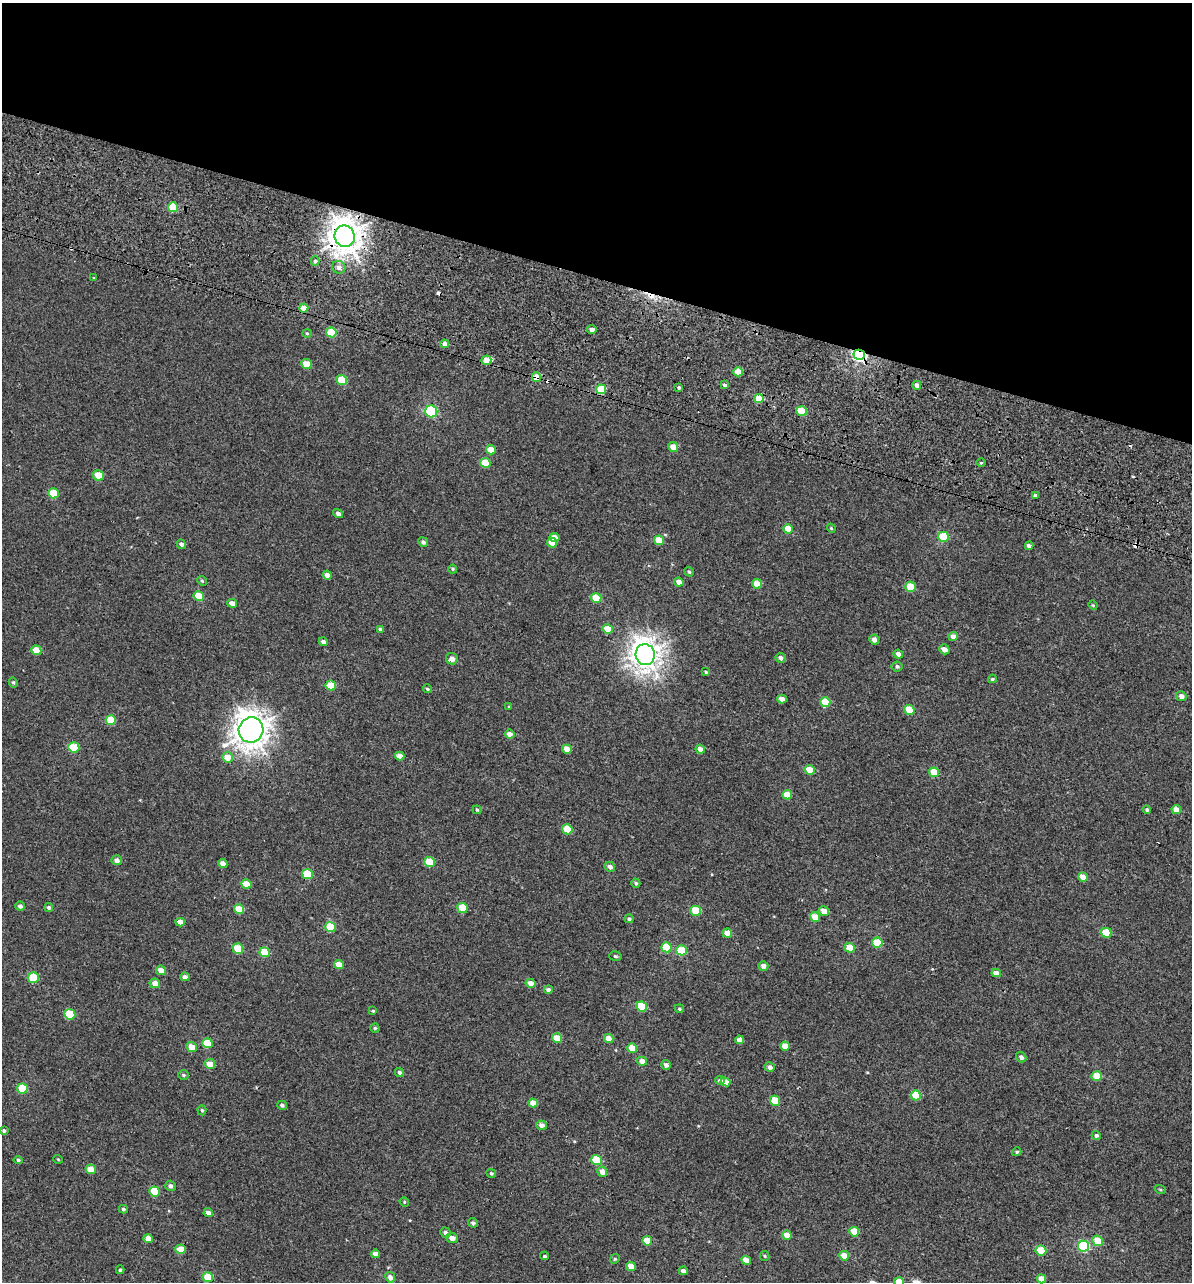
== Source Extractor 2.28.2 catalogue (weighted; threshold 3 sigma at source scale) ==
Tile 2 of 4 x 4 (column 2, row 1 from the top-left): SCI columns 1590-2779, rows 4001-5280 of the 5614 x 5431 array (HDU 1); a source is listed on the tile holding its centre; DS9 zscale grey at full resolution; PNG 1194 x 1284 px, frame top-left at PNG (2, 3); each listed source drawn as its Kron ellipse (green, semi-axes under 4 px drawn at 4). Shown black and unused: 22% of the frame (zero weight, under 2 of 3 exposures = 11% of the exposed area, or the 3 px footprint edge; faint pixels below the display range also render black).
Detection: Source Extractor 2.28.2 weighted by HDU 2 'WHT'; one run over the whole footprint, this tile lists its part. Background -4.53e-05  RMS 0.0051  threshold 0.0228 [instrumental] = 3 sigma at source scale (4.5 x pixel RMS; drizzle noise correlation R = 1.50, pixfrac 1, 0.0396/0.0396 arcsec/px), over >= 5 px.
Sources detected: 199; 6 cosmic-ray / hot-pixel residue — neither listed nor drawn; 1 inside a brighter listed object's ellipse — not listed separately; the other 192 listed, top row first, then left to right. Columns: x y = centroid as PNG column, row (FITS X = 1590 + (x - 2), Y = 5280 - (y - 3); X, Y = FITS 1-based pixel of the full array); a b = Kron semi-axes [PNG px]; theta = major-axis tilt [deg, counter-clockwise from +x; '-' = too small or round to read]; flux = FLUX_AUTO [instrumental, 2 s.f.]
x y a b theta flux
173 207 5 5 - 15
345 236 11 10 - 480
315 261 4 4 - 1.2
339 267 7 6 - 2.3
94 278 4 3 - 0.39
304 308 4 4 - 6.1
592 329 5 4 - 2
331 332 5 5 - 15
307 333 4 4 - 0.52
445 344 4 4 - 2.5
859 355 6 5 - 100
486 360 5 4 - 4.8
306 364 5 4 - 6.6
738 372 4 4 - 8.1
536 377 5 4 - 6
342 380 5 4 - 10
724 385 4 3 - 0.97
917 385 4 4 - 2
679 388 3 3 - 0.92
601 389 5 5 - 14
759 399 4 4 - 8.3
431 411 6 6 - 39
801 411 5 4 - 12
673 447 5 4 - 4.6
491 450 5 4 - 6.1
485 463 5 5 - 8.6
981 463 4 3 - 0.48
99 475 5 5 - 9.4
53 493 5 5 - 9.4
1035 495 4 4 - 0.93
338 513 5 4 - 1.6
831 528 4 3 - 0.44
788 529 5 4 - 6.3
943 537 5 5 - 15
554 538 5 4 - 3.9
659 540 5 4 - 7.4
423 542 5 4 - 1.2
552 543 5 4 - 6.2
181 544 5 4 - 1.5
1029 546 4 3 - 1.6
453 569 4 4 - 0.55
689 572 5 4 - 0.8
327 575 4 4 - 2.7
202 581 5 4 - 0.64
679 582 4 4 - 2.9
757 584 5 5 - 6.5
910 587 5 5 - 11
199 596 5 5 - 8.4
596 598 5 5 - 11
232 603 5 4 - 3.3
1093 605 5 4 - 0.51
380 629 4 4 - 1.1
608 629 5 4 - 7.4
953 637 4 4 - 2.9
874 640 5 5 - 2.1
323 642 4 4 - 1.7
944 649 5 4 - 2.9
36 650 5 4 - 7.2
898 654 5 4 - 2.1
645 655 10 9 - 370
780 658 5 5 - 1.6
452 659 6 5 - 2.7
897 666 5 5 - 1.2
706 672 4 4 - 0.55
992 679 4 3 - 0.61
13 682 5 4 - 0.75
331 685 5 5 - 8.8
427 689 5 4 - 0.73
1181 696 5 5 - 2.4
782 699 4 4 - 2.8
825 702 5 5 - 12
509 707 4 3 - 0.41
909 710 5 5 - 8.7
111 720 5 5 - 9.3
251 730 13 12 - 500
510 734 5 4 - 2.6
74 747 5 5 - 15
567 749 5 4 - 5.6
700 749 5 4 - 3
400 756 5 4 - 3.6
227 757 5 5 - 5.2
810 770 5 4 - 9.3
934 772 5 4 - 8.3
787 795 5 4 - 7.4
1147 809 4 4 - 0.87
1176 809 5 4 - 4.3
477 810 4 4 - 0.57
567 829 5 5 - 10
117 860 5 5 - 2
429 862 5 5 - 11
223 864 5 4 - 3.4
610 867 5 5 - 1.8
307 874 5 5 - 14
1083 877 5 4 - 5.4
636 883 5 4 - 0.91
246 884 5 4 - 7.6
20 906 4 4 - 1.3
49 907 4 4 - 1
462 908 5 5 - 9.5
239 909 5 4 - 8.6
696 911 5 5 - 14
824 911 5 4 - 4.6
815 917 5 4 - 7.5
629 919 4 4 - 0.92
180 922 4 4 - 3.6
330 927 5 5 - 13
727 933 4 4 - 4.7
1106 933 5 5 - 11
877 942 5 5 - 13
666 947 5 5 - 13
850 948 5 4 - 7.4
238 949 5 5 - 13
681 950 5 5 - 15
265 952 5 5 - 12
615 956 6 4 -16 0.77
339 965 5 4 - 5.2
763 966 5 4 - 2.4
161 970 5 4 - 3.7
996 973 5 4 - 3.2
185 977 4 4 - 1.6
33 978 5 5 - 14
155 983 5 5 - 3.5
531 983 5 4 - 3.5
548 990 4 4 - 1.5
642 1006 5 5 - 15
679 1009 5 4 - 0.69
373 1011 4 4 - 0.56
70 1014 5 5 - 14
375 1028 4 4 - 0.61
557 1038 5 4 - 7.3
609 1038 5 4 - 5.1
739 1040 4 4 - 2.8
207 1043 5 5 - 10
785 1046 5 4 - 5.5
191 1047 5 5 - 4.9
632 1048 5 4 - 6
1021 1057 5 5 - 1.5
642 1061 5 4 - 3.5
210 1064 5 5 - 5.2
666 1065 5 4 - 1.9
770 1067 5 4 - 1.9
399 1072 5 4 - 1.2
184 1075 5 4 - 0.68
1097 1076 5 5 - 8.1
720 1080 4 4 - 1.1
725 1082 5 4 - 4.3
22 1089 5 5 - 15
916 1095 5 5 - 14
775 1101 5 5 - 11
533 1103 5 4 - 4.8
282 1105 5 4 - 0.98
202 1110 5 4 - 0.74
541 1125 5 4 - 2.4
4 1130 4 4 - 0.64
1096 1135 4 4 - 0.94
1017 1152 4 4 - 0.73
58 1159 5 3 - 0.38
18 1160 4 4 - 0.71
597 1160 5 5 - 12
91 1169 5 4 - 6.1
602 1172 5 4 - 3
491 1173 5 4 - 0.7
170 1186 5 5 - 1.5
1160 1189 5 3 - 0.48
155 1191 5 5 - 12
404 1202 5 4 - 0.55
123 1209 4 3 - 0.81
208 1213 4 4 - 2
473 1223 5 4 - 1.1
854 1232 5 4 - 8.8
445 1233 5 5 - 1.4
787 1235 5 4 - 4.8
452 1238 6 5 - 2.7
148 1239 4 4 - 4.7
647 1241 5 4 - 7.7
1097 1241 5 5 - 7.9
1083 1246 6 5 - 31
181 1249 5 4 - 6.3
1041 1250 5 5 - 11
375 1254 4 4 - 3.2
544 1256 4 3 - 0.66
765 1256 5 4 - 0.58
844 1256 5 4 - 6.2
615 1259 5 4 - 0.58
746 1260 5 4 - 4.6
631 1266 5 4 - 5.4
120 1270 4 4 - 0.82
683 1271 4 4 - 1.9
208 1277 5 5 - 12
390 1277 5 5 - 2.3
1041 1279 5 4 - 5.3
899 1282 5 4 - 6.1
Overlapping masked pixels (flux is a lower limit): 4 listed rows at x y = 345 236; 859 355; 536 377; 801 411
Isophote crosses this tile's border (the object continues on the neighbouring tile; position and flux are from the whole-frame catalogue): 1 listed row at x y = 899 1282